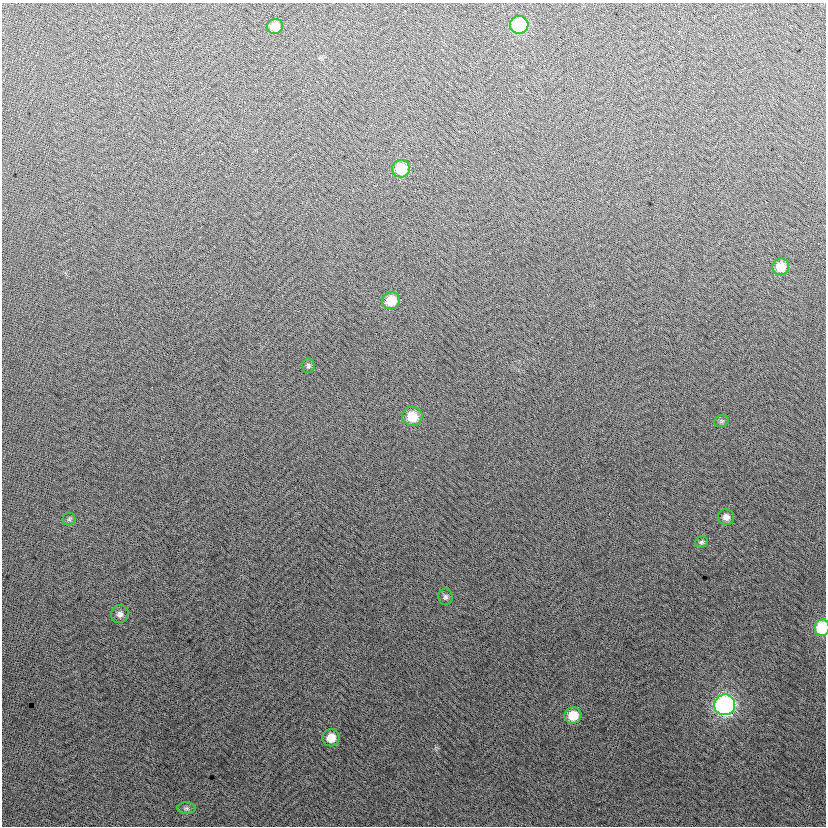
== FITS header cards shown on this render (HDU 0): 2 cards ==
NAXIS1  =                  824
NAXIS2  =                  824

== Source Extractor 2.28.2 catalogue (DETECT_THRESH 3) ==
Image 824 x 824 px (HDU 0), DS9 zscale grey, 1 PNG px = 1 image px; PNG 828 x 828 px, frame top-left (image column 1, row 824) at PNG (2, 3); each listed source drawn as its Kron ellipse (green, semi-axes under 4 px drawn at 4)
Background 6.67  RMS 13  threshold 40.1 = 3 sigma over >= 5 px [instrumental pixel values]
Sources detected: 18; all 18 listed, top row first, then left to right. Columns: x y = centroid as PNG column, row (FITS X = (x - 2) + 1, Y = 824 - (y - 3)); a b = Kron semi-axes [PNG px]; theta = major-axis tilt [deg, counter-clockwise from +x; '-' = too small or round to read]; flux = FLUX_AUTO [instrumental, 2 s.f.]
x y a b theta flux
519 25 9 9 - 61000
275 26 8 7 - 12000
401 169 9 8 - 26000
781 267 8 8 - 13000
391 301 9 8 - 20000
308 366 7 6 - 2000
412 416 10 9 - 19000
721 421 7 5 20 1800
726 517 8 8 - 5000
69 519 6 6 - 1800
701 542 6 5 - 1800
445 597 8 7 - 2700
120 614 9 8 - 4100
822 628 8 7 - 47000
725 705 10 10 - 270000
573 716 8 8 - 19000
331 738 9 8 - 12000
186 808 9 6 -3 2600
At the frame edge (FLAGS 8, measured only in part): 1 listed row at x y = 822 628